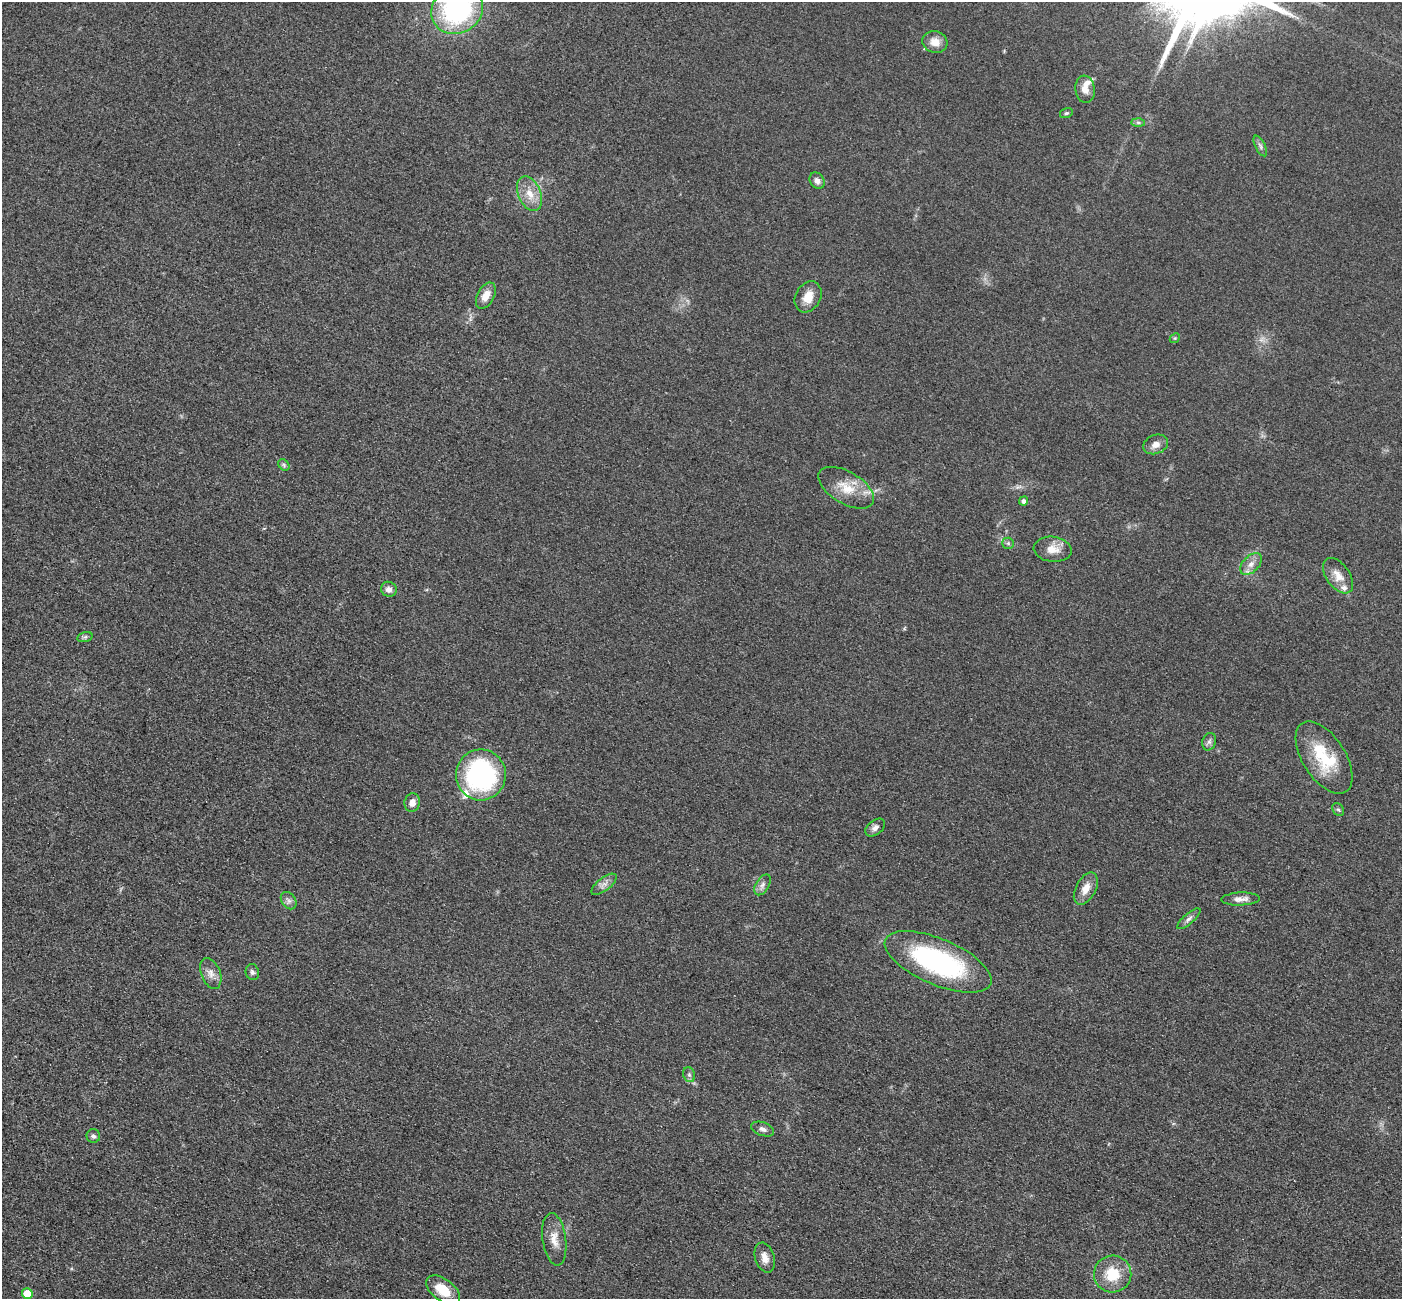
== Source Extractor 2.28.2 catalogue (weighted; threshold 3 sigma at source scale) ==
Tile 7 of 4 x 4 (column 3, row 2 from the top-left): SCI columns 2824-4223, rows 2898-4194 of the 5647 x 5660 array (HDU 1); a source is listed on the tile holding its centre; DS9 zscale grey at full resolution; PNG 1404 x 1301 px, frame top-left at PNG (2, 2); each listed source drawn as its Kron ellipse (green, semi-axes under 4 px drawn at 4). Shown black and unused: <1% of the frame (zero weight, under 3 of 4 exposures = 3% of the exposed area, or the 3 px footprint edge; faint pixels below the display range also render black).
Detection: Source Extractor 2.28.2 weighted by HDU 2 'WHT'; one run over the whole footprint, this tile lists its part. Background 0.0486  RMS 0.0085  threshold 0.0382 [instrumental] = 3 sigma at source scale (4.5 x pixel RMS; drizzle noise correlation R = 1.50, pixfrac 1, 0.05/0.05 arcsec/px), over >= 5 px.
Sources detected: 47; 3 inside a brighter listed object's ellipse — not listed separately; the other 44 listed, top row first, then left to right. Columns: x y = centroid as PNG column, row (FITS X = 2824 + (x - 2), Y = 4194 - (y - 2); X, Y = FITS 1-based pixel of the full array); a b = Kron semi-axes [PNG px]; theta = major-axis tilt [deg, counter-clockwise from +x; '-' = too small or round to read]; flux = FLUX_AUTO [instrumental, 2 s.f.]
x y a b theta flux
457 10 27 23 32 140
935 42 12 10 -17 8.9
1085 89 14 9 -83 6.8
1066 113 6 5 - 1.6
1138 122 7 4 -1 1.6
1260 146 11 5 -63 2.6
817 181 9 7 -59 3.7
530 194 18 11 -66 12
486 296 14 8 63 9.2
808 297 16 12 61 11
1175 338 5 4 - 1.1
1156 444 13 9 21 6.2
284 465 6 5 - 1.6
846 488 31 16 -31 21
1024 501 4 4 - 2.7
1008 543 6 5 - 1.7
1053 549 19 12 -7 11
1251 564 13 8 45 6.2
1338 576 20 11 -54 9.9
389 589 8 7 - 4.4
85 637 8 5 15 1.6
1209 742 9 6 74 2.7
1324 757 41 21 -58 43
481 775 25 25 - 140
412 803 9 7 75 5.5
1338 809 7 5 -51 1.7
875 828 11 7 40 3.8
604 884 15 6 38 4.7
762 885 11 6 58 3.6
1086 889 17 10 62 9.7
1241 899 19 6 2 5.5
289 901 9 7 -55 3.2
1189 919 14 5 41 3
938 962 57 23 -23 140
252 972 8 6 -74 2.4
211 973 16 9 -68 6.6
689 1075 8 6 -69 2.2
763 1129 12 6 -19 3.4
93 1136 7 6 - 2.4
554 1239 26 11 -82 12
765 1258 15 9 -73 7.6
1113 1274 19 18 - 24
443 1290 19 11 -36 18
27 1294 5 5 - 19
Isophote crosses this tile's border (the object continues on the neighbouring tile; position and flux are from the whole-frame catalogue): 1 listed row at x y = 457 10